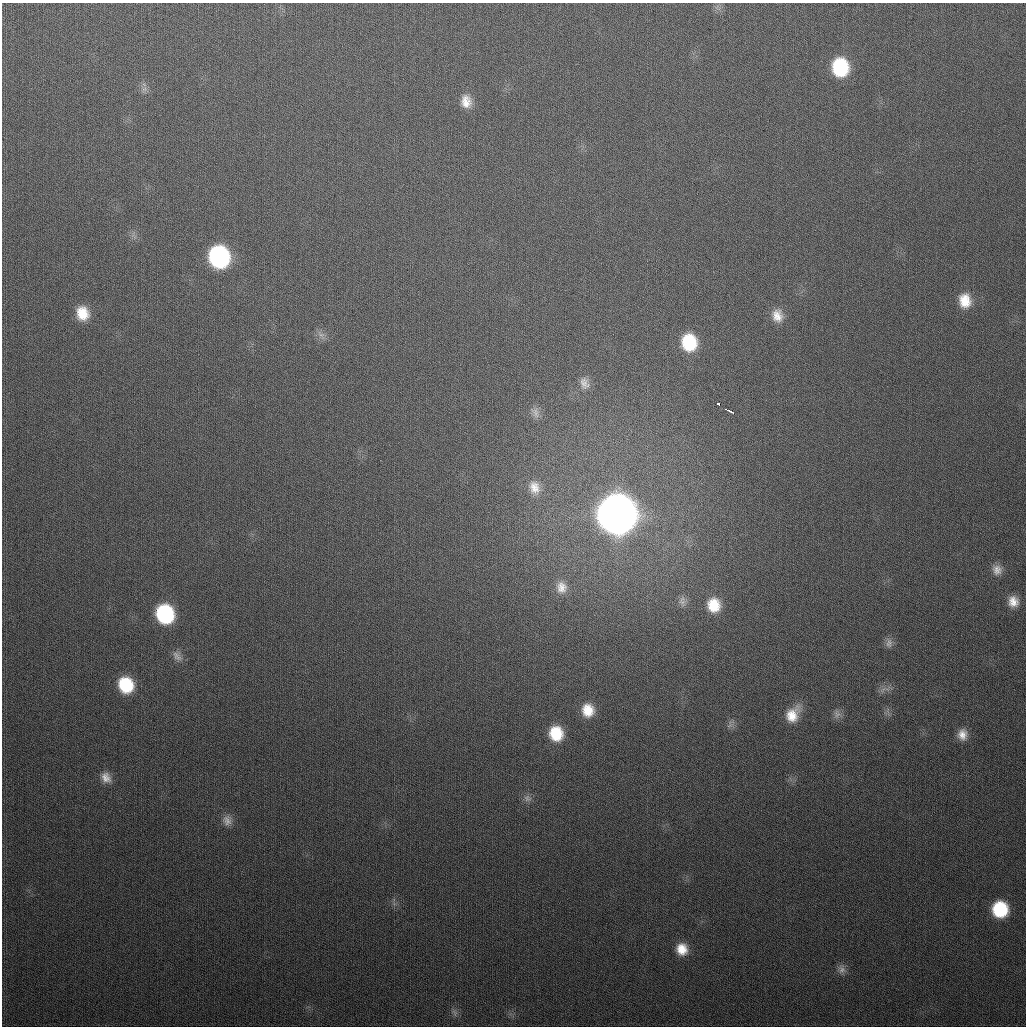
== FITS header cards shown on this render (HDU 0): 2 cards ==
NAXIS1  =                 1024
NAXIS2  =                 1024

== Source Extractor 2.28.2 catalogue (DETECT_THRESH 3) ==
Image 1024 x 1024 px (HDU 0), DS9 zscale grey, 1 PNG px = 1 image px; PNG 1028 x 1028 px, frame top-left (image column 1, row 1024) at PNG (2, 3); no overlay
Background 316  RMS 12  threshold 37.2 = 3 sigma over >= 5 px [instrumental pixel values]
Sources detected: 38; all 38 listed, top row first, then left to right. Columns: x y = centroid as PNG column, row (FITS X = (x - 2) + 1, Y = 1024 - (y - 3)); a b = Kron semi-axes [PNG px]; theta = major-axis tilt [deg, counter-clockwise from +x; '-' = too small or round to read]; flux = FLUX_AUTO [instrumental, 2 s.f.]
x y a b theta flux
840 67 16 13 -84 6.2e+04
144 89 7 7 - 2.8e+03
466 101 16 12 -78 1.1e+04
219 257 16 14 -73 1.6e+05
965 301 17 14 -82 1.8e+04
82 313 16 14 -73 1.9e+04
777 316 17 13 -75 1.1e+04
321 335 7 5 -1 2.6e+03
689 342 16 14 -81 4.2e+04
584 383 17 11 -73 7.3e+03
718 404 4 3 - 1.4e+04
728 410 9 3 -28 4.8e+03
535 412 16 9 -72 6.3e+03
534 487 17 13 -72 1.1e+04
617 514 18 16 -79 3.5e+06
997 570 13 13 - 7.7e+03
561 587 16 14 -79 1.1e+04
682 601 14 8 -87 4.7e+03
1013 601 14 12 -74 1.1e+04
714 605 16 14 -83 2.2e+04
165 614 15 13 -69 8.7e+04
889 643 14 8 82 4.6e+03
177 656 16 9 -52 5.0e+03
126 685 15 13 -66 4.1e+04
883 690 9 3 45 2.2e+03
588 710 14 13 - 1.7e+04
837 714 12 8 -84 4.5e+03
792 715 21 14 59 1.8e+04
730 725 12 6 71 3.5e+03
556 733 15 13 -75 2.9e+04
962 735 14 11 88 9.0e+03
106 778 15 12 -60 8.7e+03
527 798 10 9 - 4.0e+03
227 820 15 12 -81 6.6e+03
1000 909 13 12 - 5.2e+04
682 949 13 12 - 1.5e+04
842 969 12 10 -86 4.9e+03
454 1013 11 6 -61 3.0e+03